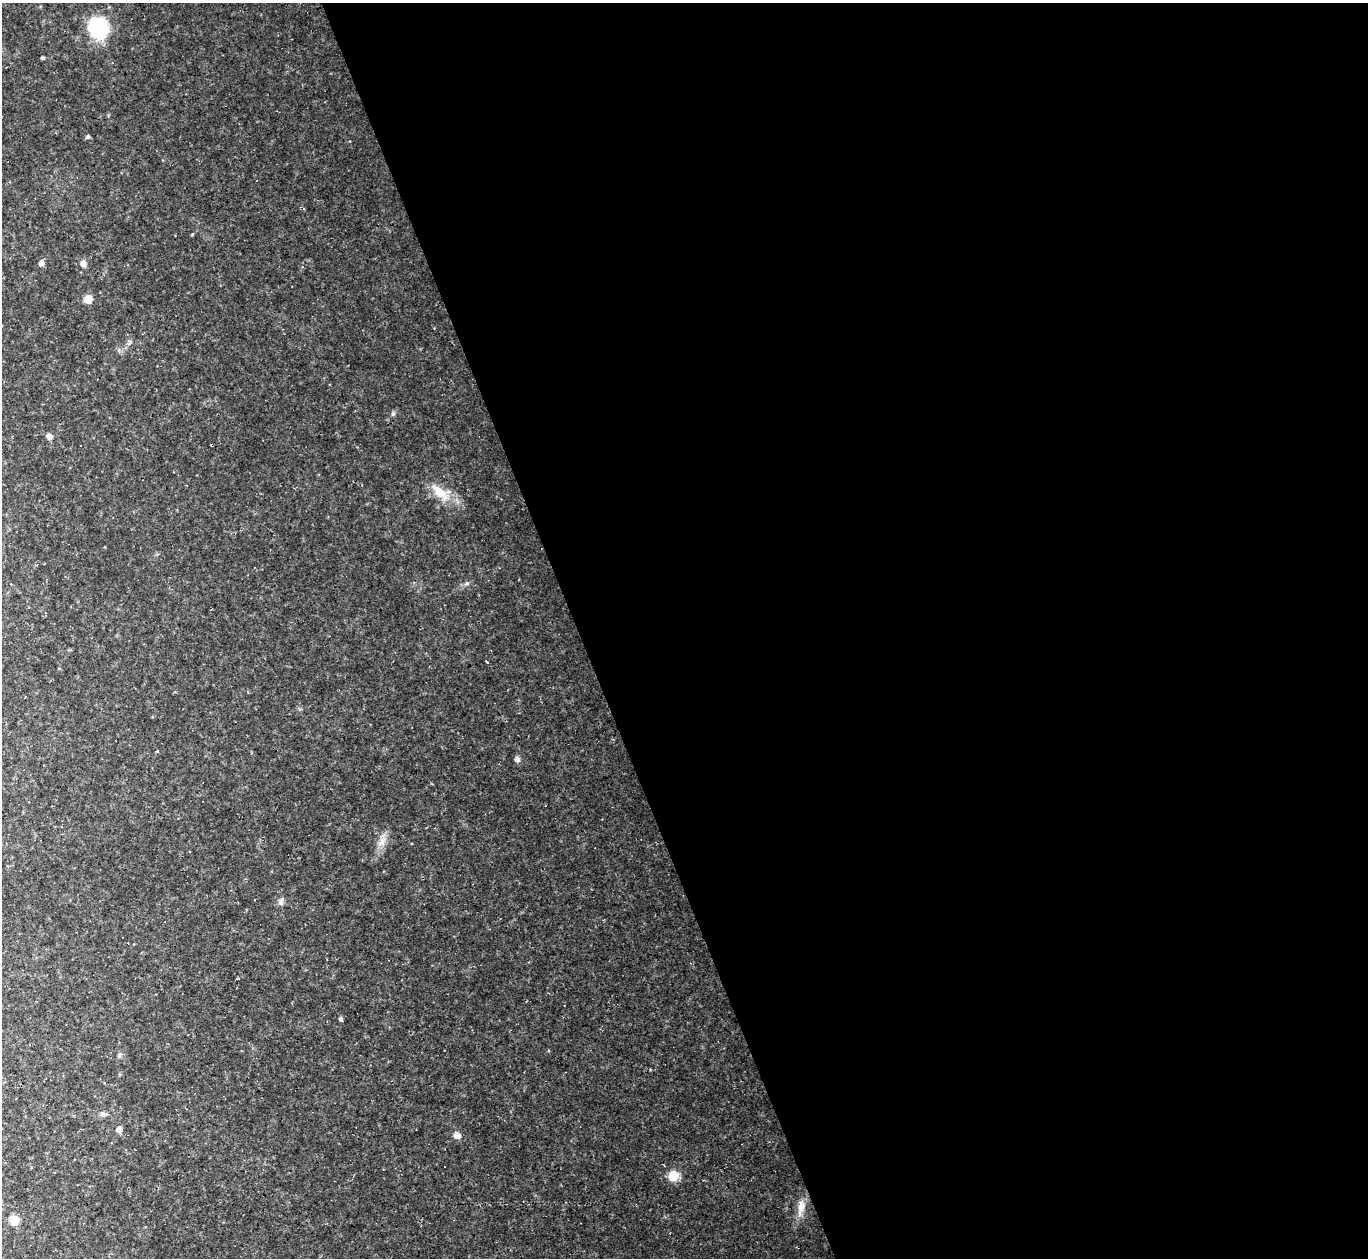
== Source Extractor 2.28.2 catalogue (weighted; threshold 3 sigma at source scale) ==
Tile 8 of 4 x 4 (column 4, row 2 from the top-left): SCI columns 4098-5463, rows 2789-4044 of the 5463 x 5448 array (HDU 1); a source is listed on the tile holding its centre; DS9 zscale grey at full resolution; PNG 1370 x 1260 px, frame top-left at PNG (2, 3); no overlay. Shown black and unused: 58% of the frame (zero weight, under 2 of 3 exposures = <1% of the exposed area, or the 3 px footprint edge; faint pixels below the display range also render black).
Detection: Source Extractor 2.28.2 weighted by HDU 2 'WHT'; one run over the whole footprint, this tile lists its part. Background 0.0745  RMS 0.0088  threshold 0.0394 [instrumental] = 3 sigma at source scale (4.5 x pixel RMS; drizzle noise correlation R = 1.50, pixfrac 1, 0.05/0.05 arcsec/px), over >= 5 px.
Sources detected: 27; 3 cosmic-ray / hot-pixel residue — not listed; the other 24 listed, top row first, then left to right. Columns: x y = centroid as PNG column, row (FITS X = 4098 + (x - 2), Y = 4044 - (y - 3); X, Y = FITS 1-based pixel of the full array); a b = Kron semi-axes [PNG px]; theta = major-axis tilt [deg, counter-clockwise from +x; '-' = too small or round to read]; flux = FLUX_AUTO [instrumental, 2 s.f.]
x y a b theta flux
98 27 11 10 - 130
43 58 4 4 - 1.2
88 137 5 5 - 1.5
303 208 4 3 - 0.77
41 263 5 5 - 4.5
83 263 6 6 - 7
88 299 6 6 - 12
129 342 7 4 90 1.7
393 414 6 4 45 1.5
49 437 7 6 - 4.1
440 493 32 12 -44 19
517 759 6 6 - 3.5
203 801 3 2 - 0.56
382 841 15 8 68 7.7
281 901 10 6 83 3
237 978 3 3 - 2
341 1019 4 4 - 2
119 1055 6 5 - 1.5
102 1114 8 7 - 2.6
119 1129 5 5 - 6.3
457 1135 6 6 - 7.2
673 1176 8 8 - 21
801 1206 21 10 80 11
14 1220 6 6 - 22
Unlisted compact peaks at least as high as the median listed source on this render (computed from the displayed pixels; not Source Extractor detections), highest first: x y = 467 583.